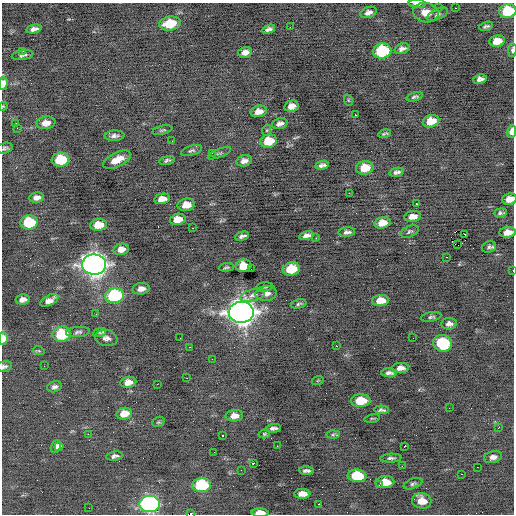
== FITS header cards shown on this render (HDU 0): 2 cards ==
NAXIS1  =                  512 / Axis length
NAXIS2  =                  512 / Axis length

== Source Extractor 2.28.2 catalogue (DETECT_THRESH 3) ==
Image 512 x 512 px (HDU 0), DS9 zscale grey, 1 PNG px = 1 image px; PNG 516 x 516 px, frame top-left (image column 1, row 512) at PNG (2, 3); each listed source drawn as its Kron ellipse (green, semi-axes under 4 px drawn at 4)
Background -0.172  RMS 0.82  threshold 2.46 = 3 sigma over >= 5 px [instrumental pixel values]
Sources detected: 153; all 153 listed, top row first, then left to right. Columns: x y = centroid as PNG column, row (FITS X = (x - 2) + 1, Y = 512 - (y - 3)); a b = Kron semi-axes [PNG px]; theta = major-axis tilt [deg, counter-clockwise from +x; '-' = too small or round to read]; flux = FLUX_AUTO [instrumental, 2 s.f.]
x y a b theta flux
417 4 8 3 -1 240
438 8 2 2 - 610
455 8 2 2 - 250
508 11 8 7 - 2300
368 12 8 5 20 230
426 13 13 9 -10 550
438 14 11 5 25 140
170 23 11 7 9 1500
486 26 7 3 17 110
290 27 2 2 - 200
34 29 8 4 12 230
269 29 6 4 19 180
497 41 8 6 10 690
402 49 8 5 17 210
512 50 7 3 88 120
23 51 3 2 - 120
382 51 9 7 12 3500
245 52 7 5 13 290
23 55 11 4 9 170
480 79 7 4 9 200
3 83 7 4 86 540
415 97 8 3 17 110
348 100 6 3 -71 49
3 106 4 4 - 49
291 106 7 5 15 340
259 111 8 5 12 370
355 115 2 2 - 200
431 121 8 6 15 890
16 123 2 2 - 170
46 123 9 6 7 470
280 123 8 5 14 210
17 128 3 2 - 64
162 130 10 3 14 94
267 130 5 3 - 73
512 131 6 4 81 410
385 134 6 3 15 91
114 136 10 5 2 190
172 141 2 2 - 25
269 141 8 6 13 1100
5 148 8 5 17 110
191 151 11 5 17 130
212 153 2 2 - 30
219 153 12 2 22 78
61 160 9 7 6 2200
117 160 15 7 26 690
167 160 8 4 13 130
244 161 8 5 12 250
322 165 7 4 12 170
365 168 9 6 11 1100
397 172 7 4 13 170
349 193 2 2 - 330
36 198 7 5 7 240
162 199 8 5 12 410
509 199 7 5 11 450
416 203 3 2 - 210
186 205 9 6 11 590
500 213 6 3 5 120
413 216 8 5 6 390
178 219 8 5 12 590
29 222 9 7 6 2600
382 223 8 5 13 700
99 225 8 6 6 860
193 228 3 2 - 130
410 231 9 5 23 130
347 232 8 4 5 180
508 232 8 5 5 470
465 235 3 2 - 55
242 236 7 3 14 150
306 236 7 4 12 270
316 238 3 2 - 53
458 245 3 2 - 10000
489 247 7 5 19 140
121 249 8 5 13 410
446 257 2 2 - 420
94 264 12 10 2 40000
243 266 8 6 12 1100
226 267 7 3 6 90
251 269 2 2 - 34
291 269 9 6 13 1300
513 270 3 2 - 260
265 287 8 4 5 97
141 289 9 5 7 300
266 293 11 7 6 330
253 295 13 6 16 250
115 296 9 7 9 5100
23 299 7 5 11 240
49 300 10 5 29 340
380 300 8 5 5 640
299 304 8 4 13 110
241 312 12 10 3 53000
96 314 3 2 - 52
431 317 10 4 10 120
449 324 8 5 2 230
78 332 12 5 7 160
100 333 7 4 19 87
62 334 9 7 9 2600
3 338 6 4 -89 550
106 338 11 8 -11 280
180 338 2 2 - 31
413 338 2 2 - 22
443 343 9 8 - 3300
336 346 2 2 - 290
189 347 3 2 - 93
39 351 6 3 -18 57
212 359 2 2 - 150
4 366 8 5 12 140
44 366 2 2 - 53
400 368 8 5 3 280
389 373 8 4 -3 170
187 378 2 2 - 180
318 380 6 3 19 60
128 382 8 5 9 440
157 384 2 2 - 140
54 387 7 5 15 170
361 401 10 6 2 1100
449 408 3 2 - 43
381 410 7 3 -3 130
124 414 8 6 11 690
234 416 9 5 4 400
372 418 8 3 12 64
158 422 6 4 20 74
499 427 3 2 - 98
273 428 7 3 5 170
88 434 2 2 - 240
264 434 6 4 15 82
222 435 3 2 - 150
333 435 6 4 2 92
277 446 2 2 - 110
405 446 3 2 - 540
56 447 6 4 68 170
59 447 5 4 - 170
214 452 2 2 - 58
114 456 8 4 9 160
493 457 9 6 15 250
391 458 11 4 3 140
253 463 3 2 - 200
402 466 3 2 - 82
477 467 2 2 - 43
241 470 2 2 - 160
306 471 7 3 -2 150
462 474 3 2 - 88
357 476 9 6 -4 2100
385 482 9 6 5 960
413 484 10 5 21 120
202 485 9 7 4 3400
379 485 2 2 - 88
302 494 8 5 1 410
422 501 9 8 - 700
150 504 10 8 0 14000
319 504 3 2 - 440
89 508 2 2 - 150
260 513 8 4 -2 580
191 514 3 2 - 1400
At the frame edge (FLAGS 8, measured only in part): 14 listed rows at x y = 417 4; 508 11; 512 50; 3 83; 3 106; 512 131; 5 148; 509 199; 508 232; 513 270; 3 338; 4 366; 260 513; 191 514